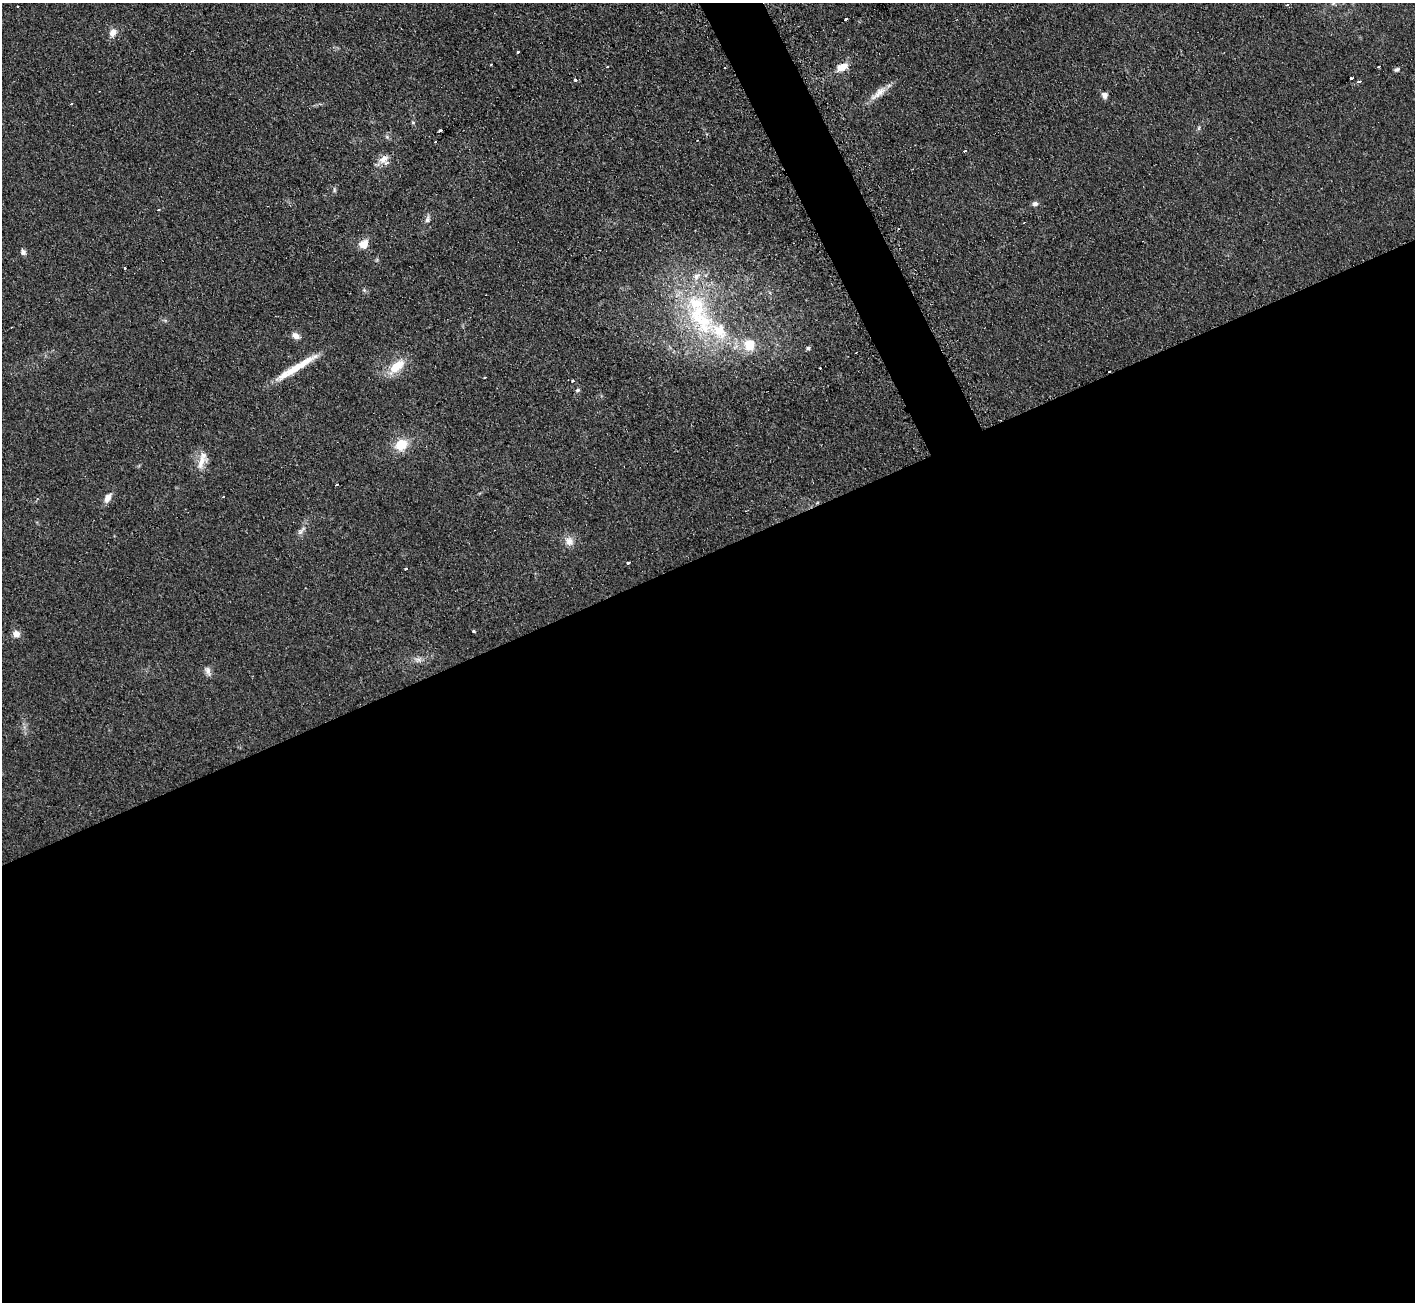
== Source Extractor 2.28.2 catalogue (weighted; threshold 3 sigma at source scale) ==
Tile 15 of 4 x 4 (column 3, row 4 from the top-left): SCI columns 2832-4244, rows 155-1454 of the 5674 x 5646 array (HDU 1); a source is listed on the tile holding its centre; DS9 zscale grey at full resolution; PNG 1417 x 1304 px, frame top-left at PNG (2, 3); no overlay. Shown black and unused: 59% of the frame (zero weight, under 2 of 3 exposures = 2% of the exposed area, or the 3 px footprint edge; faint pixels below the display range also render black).
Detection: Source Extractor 2.28.2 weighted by HDU 2 'WHT'; one run over the whole footprint, this tile lists its part. Background 0.123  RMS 0.012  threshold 0.0526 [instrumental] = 3 sigma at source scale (4.5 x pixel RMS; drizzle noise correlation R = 1.50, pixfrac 1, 0.05/0.05 arcsec/px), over >= 5 px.
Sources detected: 64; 8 cosmic-ray / hot-pixel residue — not listed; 6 inside a brighter listed object's ellipse — not listed separately; the other 50 listed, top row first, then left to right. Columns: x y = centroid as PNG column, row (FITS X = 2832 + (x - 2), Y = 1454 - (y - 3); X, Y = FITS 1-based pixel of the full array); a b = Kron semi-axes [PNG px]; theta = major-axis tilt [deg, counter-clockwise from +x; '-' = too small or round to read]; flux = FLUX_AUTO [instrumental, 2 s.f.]
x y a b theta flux
1333 4 6 4 19 1.6
846 19 3 3 - 5.7
113 33 10 8 64 9.4
518 52 4 3 - 3.1
491 64 2 2 - 0.91
1379 66 3 3 - 4.4
842 67 12 7 21 16
1397 70 7 5 22 2.5
1351 78 3 3 - 6.9
576 80 3 3 - 3.4
1359 82 4 3 - 9.2
879 93 29 8 41 14
1105 95 7 7 - 5.5
413 123 5 5 - 1.5
1199 128 6 4 89 1.8
440 131 4 3 - 9.5
435 142 3 3 - 2.1
965 151 4 3 - 1.5
383 159 15 9 35 9.6
334 190 7 4 -84 2.2
1035 204 8 6 1 3.5
159 209 4 3 - 1.7
427 219 11 7 73 4.4
363 244 10 8 20 15
23 252 8 6 -57 4
125 268 3 3 - 4
364 290 6 5 - 1.9
700 319 66 33 -54 160
295 336 9 7 -31 7.3
749 344 8 7 - 36
808 348 5 4 - 3
856 352 3 2 - 1.1
396 367 22 10 42 29
295 368 45 10 30 27
1109 371 3 2 - 2.2
485 377 3 2 - 2.1
573 381 3 3 - 3.3
577 390 7 4 26 2
401 445 11 9 34 31
201 462 22 12 68 16
336 485 3 3 - 2.3
107 498 11 7 61 9.1
301 531 16 6 46 5.7
569 541 14 11 -65 9.6
628 563 4 3 - 6.3
406 569 3 3 - 6.1
473 631 3 2 - 1.5
16 634 5 5 - 15
418 660 12 8 5 6.3
208 671 14 7 -68 5.3
Overlapping masked pixels (flux is a lower limit): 1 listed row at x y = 1109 371